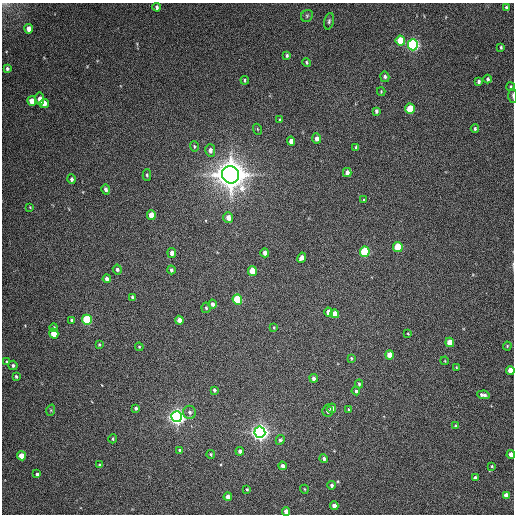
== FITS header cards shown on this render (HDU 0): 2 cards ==
NAXIS1  =                  512 / Axis length
NAXIS2  =                  512 / Axis length

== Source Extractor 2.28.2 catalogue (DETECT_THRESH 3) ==
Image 512 x 512 px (HDU 0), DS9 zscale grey, 1 PNG px = 1 image px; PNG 516 x 516 px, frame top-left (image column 1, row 512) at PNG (2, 3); each listed source drawn as its Kron ellipse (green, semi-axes under 4 px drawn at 4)
Background 126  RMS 11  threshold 33.1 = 3 sigma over >= 5 px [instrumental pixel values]
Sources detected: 108; all 108 listed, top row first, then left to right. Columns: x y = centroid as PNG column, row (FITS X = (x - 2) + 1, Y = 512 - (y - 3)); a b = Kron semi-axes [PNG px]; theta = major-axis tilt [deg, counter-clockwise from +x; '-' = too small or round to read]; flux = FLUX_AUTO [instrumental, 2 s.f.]
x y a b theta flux
157 7 4 3 - 1.7e+03
506 8 3 3 - 1.3e+03
307 16 6 5 - 1.3e+03
329 21 8 5 75 1.5e+03
29 29 5 4 - 5.4e+03
400 41 5 4 - 2.1e+04
413 45 5 5 - 1.7e+05
501 47 3 3 - 9.4e+02
287 55 3 3 - 1.2e+03
306 62 4 3 - 8.1e+02
7 69 4 3 - 1.5e+03
385 77 5 4 - 1.8e+03
488 79 4 3 - 1.4e+03
245 80 4 3 - 1.0e+03
479 81 4 3 - 1.6e+03
511 87 4 3 - 8.8e+02
381 92 4 3 - 6.8e+02
513 96 7 3 -86 1.1e+03
40 99 6 4 -81 6.3e+03
32 101 5 4 - 9.5e+03
44 103 5 4 - 5.3e+03
410 109 5 5 - 2.7e+04
376 111 4 3 - 1.5e+03
280 120 3 2 - 7.5e+02
257 129 5 3 - 6.2e+02
475 129 4 3 - 1.1e+03
317 138 5 4 - 3.0e+03
291 141 4 4 - 4.0e+03
194 147 5 3 - 8.9e+02
356 147 3 3 - 9.9e+02
210 150 6 5 - 3.0e+03
347 173 4 4 - 2.8e+03
147 175 6 4 -89 1.2e+03
231 175 9 8 - 1.5e+06
71 179 5 4 - 1.4e+03
106 189 5 4 - 2.3e+03
364 200 4 2 - 5.2e+02
30 207 3 3 - 5.0e+02
151 215 5 4 - 1.1e+04
228 218 5 5 - 5.6e+03
398 247 5 4 - 3.8e+04
365 252 5 5 - 5.5e+04
172 253 5 4 - 3.8e+03
265 253 4 4 - 3.4e+03
302 258 5 4 - 4.1e+03
117 269 5 4 - 1.7e+03
171 270 4 3 - 1.8e+03
252 271 5 4 - 1.3e+04
107 279 4 4 - 2.9e+03
132 297 4 3 - 1.3e+03
237 300 5 5 - 4.9e+04
212 304 4 4 - 2.3e+03
206 308 5 4 - 1.0e+03
329 312 5 4 - 6.0e+03
335 314 4 4 - 6.2e+03
71 320 4 3 - 1.1e+03
87 320 5 5 - 5.9e+04
179 320 4 4 - 4.2e+03
274 327 3 3 - 6.0e+02
54 328 4 4 - 1.5e+03
54 333 5 4 - 1.7e+04
408 334 3 2 - 5.0e+02
450 342 5 4 - 1.2e+04
99 345 3 2 - 8.1e+02
507 346 4 4 - 7.8e+02
139 347 4 3 - 7.3e+02
389 355 4 4 - 7.7e+03
351 358 3 3 - 7.2e+02
445 361 4 3 - 6.0e+02
7 362 4 3 - 1.4e+03
13 365 5 4 - 1.5e+03
456 367 4 3 - 6.0e+02
510 370 4 4 - 8.8e+03
16 376 3 3 - 1.2e+03
314 378 4 4 - 2.5e+03
359 384 4 3 - 1.0e+03
214 390 4 3 - 1.4e+03
356 391 4 4 - 1.4e+03
483 395 6 4 -11 2.6e+03
136 408 4 4 - 1.5e+03
332 408 5 4 - 3.8e+03
51 410 6 3 72 8.4e+02
348 410 4 3 - 8.0e+02
328 411 5 5 - 1.9e+03
190 412 6 6 - 2.3e+03
177 417 5 5 - 4.6e+05
456 426 4 3 - 1.1e+03
260 432 5 5 - 5.1e+05
113 439 4 3 - 8.0e+02
280 440 5 4 - 1.4e+03
179 450 3 3 - 7.1e+02
240 451 4 4 - 2.9e+03
211 454 4 4 - 8.4e+02
511 454 4 4 - 5.0e+03
21 456 4 4 - 1.2e+04
324 458 4 4 - 1.7e+03
100 465 4 4 - 2.3e+03
283 466 4 4 - 3.0e+03
492 466 4 3 - 8.4e+02
37 474 3 3 - 1.5e+03
475 478 4 3 - 2.2e+03
332 485 4 3 - 1.7e+03
247 489 3 3 - 8.4e+02
304 489 4 3 - 5.6e+02
506 495 4 4 - 5.8e+03
228 497 4 4 - 6.3e+03
334 506 4 4 - 4.4e+03
286 511 4 4 - 5.5e+03
At the frame edge (FLAGS 8, measured only in part): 4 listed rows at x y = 513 96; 510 370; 511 454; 286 511